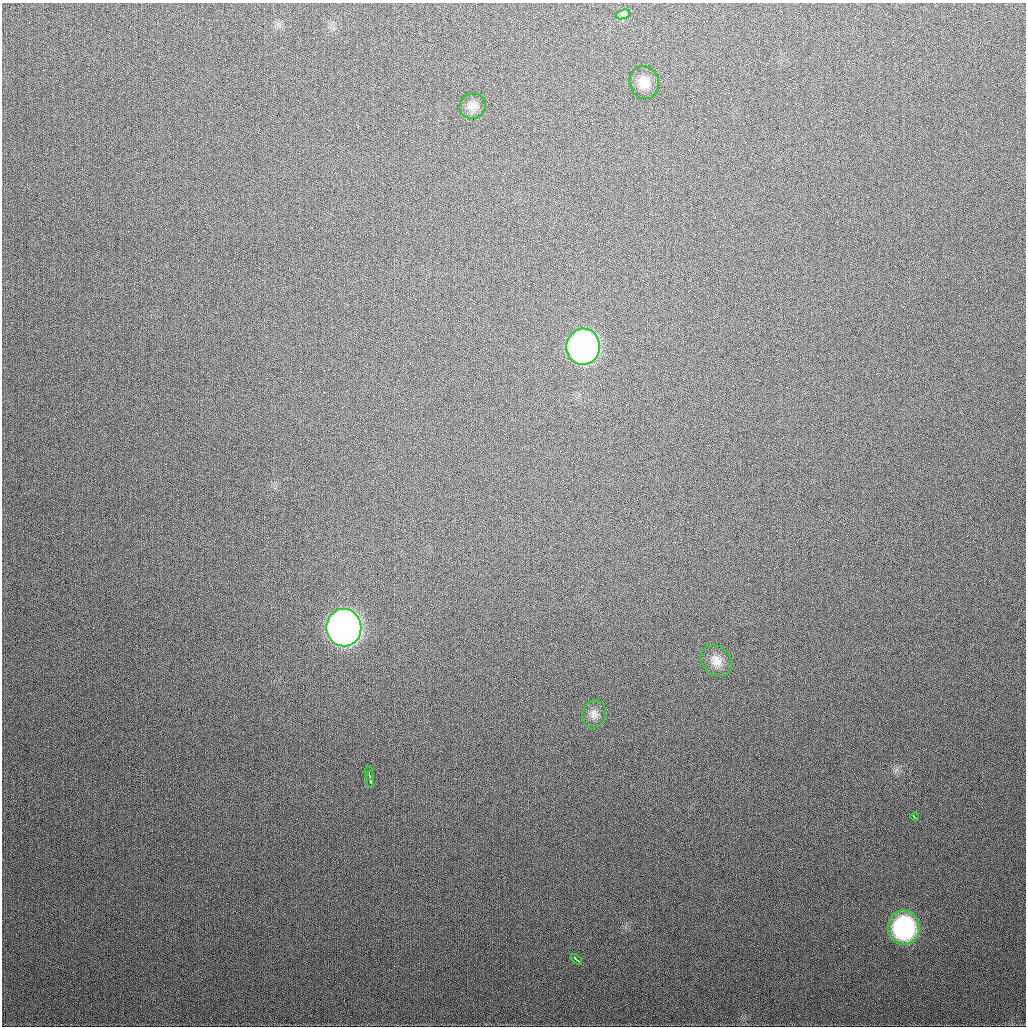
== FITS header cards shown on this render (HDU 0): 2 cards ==
NAXIS1  =                 1024
NAXIS2  =                 1024

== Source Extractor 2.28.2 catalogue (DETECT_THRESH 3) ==
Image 1024 x 1024 px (HDU 0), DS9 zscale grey, 1 PNG px = 1 image px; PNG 1028 x 1028 px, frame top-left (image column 1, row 1024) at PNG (2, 3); each listed source drawn as its Kron ellipse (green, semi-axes under 4 px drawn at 4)
Background 325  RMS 12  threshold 37.4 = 3 sigma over >= 5 px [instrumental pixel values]
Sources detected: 12; all 12 listed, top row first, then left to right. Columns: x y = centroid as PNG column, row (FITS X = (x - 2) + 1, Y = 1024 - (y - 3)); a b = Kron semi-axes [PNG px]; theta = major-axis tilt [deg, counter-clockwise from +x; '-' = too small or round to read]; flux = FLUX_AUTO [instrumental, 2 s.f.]
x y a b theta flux
623 14 7 4 18 2500
644 82 16 15 - 12000
472 106 13 12 - 6900
583 347 18 16 89 320000
344 627 19 17 -89 720000
716 661 17 14 -45 9500
594 714 14 11 75 6100
369 773 7 2 88 2900
370 779 8 2 -89 2800
915 817 4 2 - 4400
904 928 17 16 - 120000
576 959 7 3 -39 5400